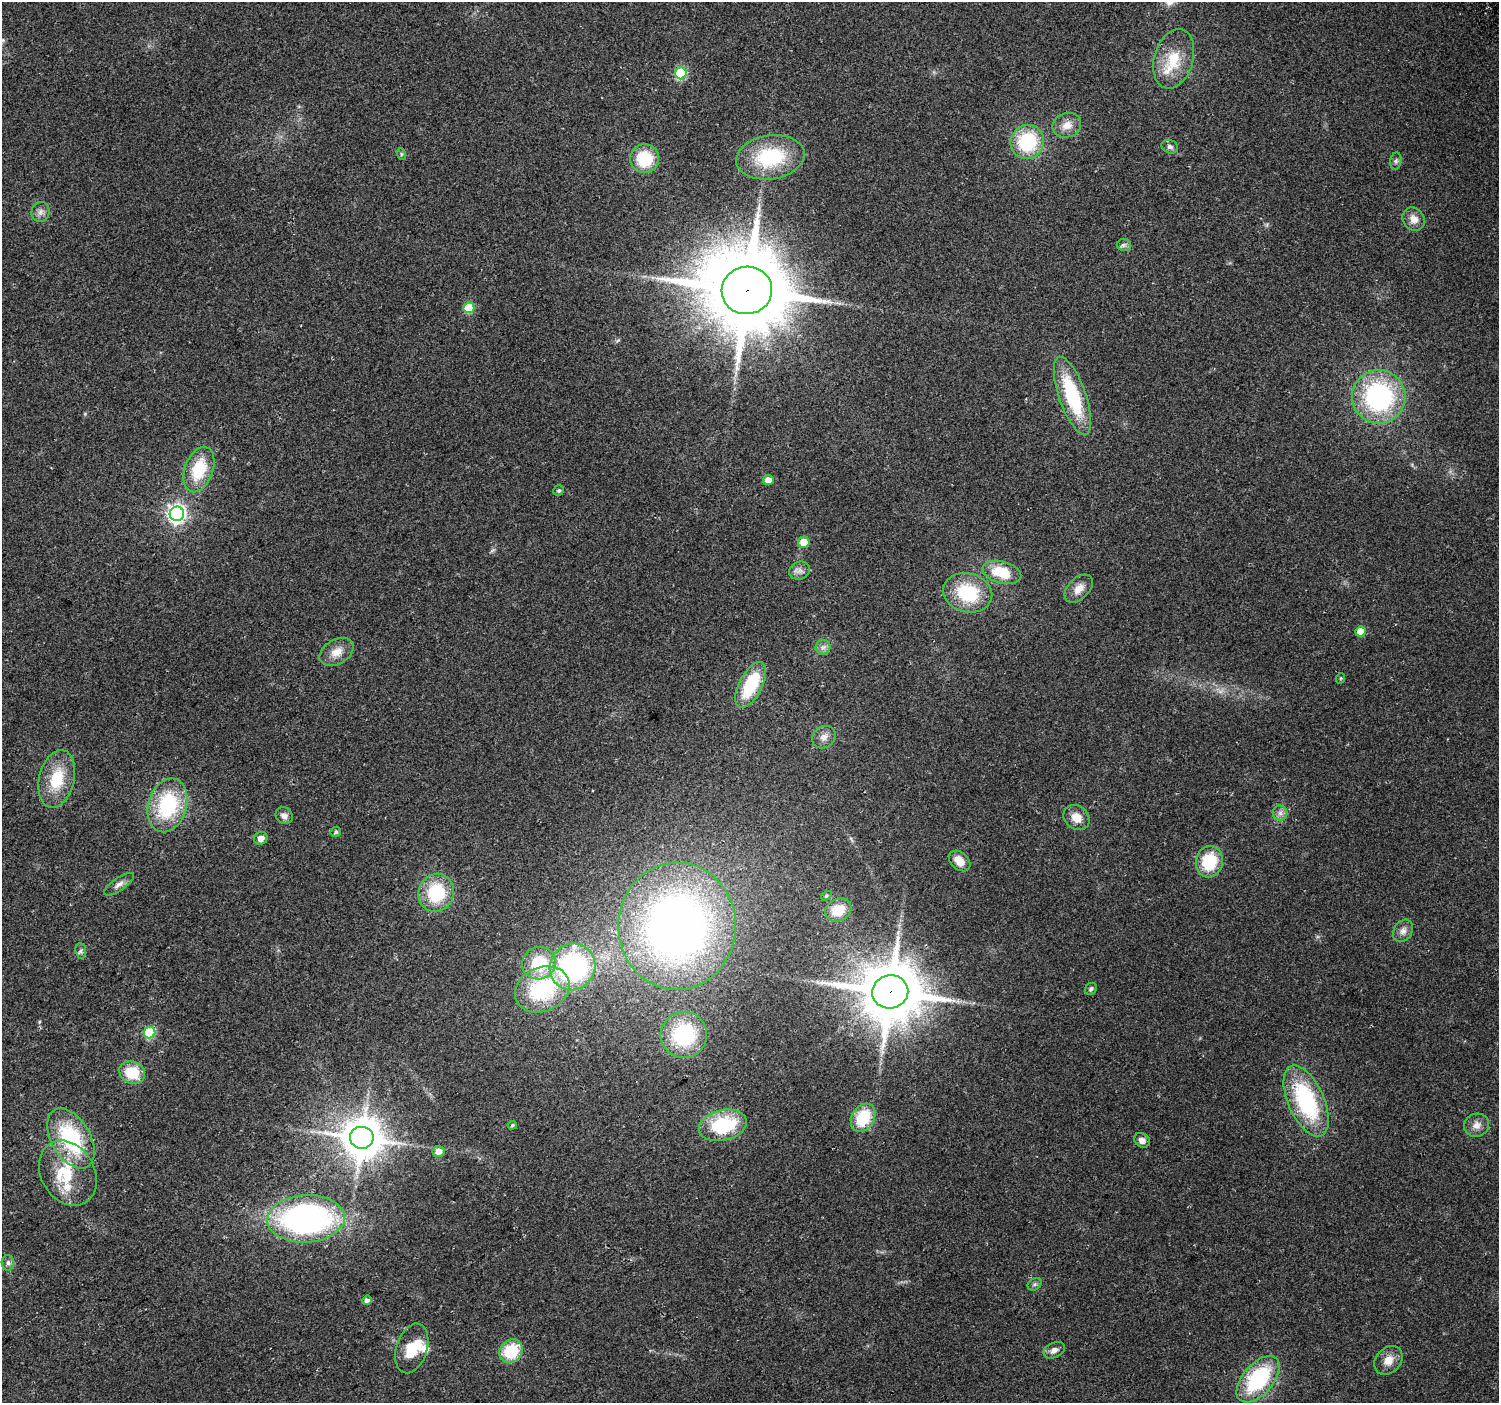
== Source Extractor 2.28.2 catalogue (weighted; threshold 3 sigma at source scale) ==
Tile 7 of 4 x 4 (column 3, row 2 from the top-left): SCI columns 3027-4523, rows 3023-4423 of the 6047 x 5984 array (HDU 1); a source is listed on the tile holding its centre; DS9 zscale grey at full resolution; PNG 1501 x 1405 px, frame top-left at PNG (2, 2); each listed source drawn as its Kron ellipse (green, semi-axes under 4 px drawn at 4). Shown black and unused: <1% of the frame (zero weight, under 2 of 3 exposures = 2% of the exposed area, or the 3 px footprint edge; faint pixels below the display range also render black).
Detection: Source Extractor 2.28.2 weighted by HDU 2 'WHT'; one run over the whole footprint, this tile lists its part. Background 0.0578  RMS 0.011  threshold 0.0499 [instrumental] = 3 sigma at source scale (4.5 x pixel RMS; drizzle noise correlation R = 1.50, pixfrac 1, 0.0396/0.0396 arcsec/px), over >= 5 px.
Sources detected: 80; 1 too faint to see at this stretch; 2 inside a brighter object's white glare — neither listed nor drawn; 3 inside a brighter listed object's ellipse — not listed separately; the other 74 listed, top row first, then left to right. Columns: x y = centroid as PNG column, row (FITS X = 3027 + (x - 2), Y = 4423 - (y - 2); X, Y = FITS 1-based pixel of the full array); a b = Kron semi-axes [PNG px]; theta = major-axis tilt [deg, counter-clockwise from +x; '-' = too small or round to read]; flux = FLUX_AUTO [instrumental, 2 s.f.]
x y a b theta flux
1174 59 30 19 74 36
681 73 6 6 - 80
1067 125 14 12 21 11
1027 142 17 16 - 73
1170 147 8 6 -20 3.7
401 154 6 4 -73 1.5
770 157 34 22 8 76
645 159 14 14 - 45
1396 161 8 5 82 2.7
40 212 10 9 - 5.3
1414 219 12 10 -54 9.4
1124 245 7 6 - 2.9
747 290 25 23 9 13000
469 308 5 5 - 33
1072 396 41 13 -71 85
1379 397 27 26 - 170
199 469 23 14 70 43
768 480 5 5 - 9.1
559 490 5 5 - 2.1
177 514 7 7 - 440
804 542 6 5 - 14
800 571 10 9 - 5.7
1002 572 20 11 -15 36
1079 589 17 10 45 11
968 593 25 19 -15 58
1361 632 5 5 - 19
823 647 7 7 - 4.1
337 652 18 12 29 14
1341 678 5 3 - 0.95
751 685 25 11 63 54
824 737 12 10 36 7.4
57 779 29 17 76 41
167 805 27 19 73 87
1280 813 7 7 - 4.3
284 816 9 8 - 5.7
1077 818 14 11 -40 13
336 832 5 5 - 2.1
261 838 7 6 - 6.8
960 861 12 8 -41 12
1209 862 16 13 75 46
119 884 17 6 35 5.6
436 893 19 17 66 57
826 896 6 3 32 1.3
838 910 14 11 28 22
677 926 63 59 88 610
1403 931 12 9 56 6.4
81 951 8 5 -83 2.7
539 963 17 16 - 47
572 967 24 22 58 190
542 989 28 22 24 100
1091 989 6 5 - 2.5
890 992 18 16 11 6900
149 1033 6 5 - 73
684 1035 23 23 - 81
132 1073 13 11 -21 33
1306 1101 38 18 -66 120
863 1118 15 11 59 44
512 1125 5 3 - 1.4
723 1125 24 15 13 72
1476 1125 12 11 - 8.2
71 1138 33 19 -59 94
362 1138 12 11 - 3300
1142 1140 8 7 - 5.7
438 1151 6 5 - 7.7
68 1173 34 26 -59 55
306 1219 39 24 3 310
8 1263 8 6 -89 3.2
1035 1284 7 6 - 2.4
367 1300 5 4 - 4.5
412 1348 25 15 73 27
1054 1350 11 7 25 6.5
511 1351 12 11 - 47
1388 1360 16 12 47 12
1258 1379 28 15 49 99
Overlapping masked pixels (flux is a lower limit): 2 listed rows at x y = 747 290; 890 992